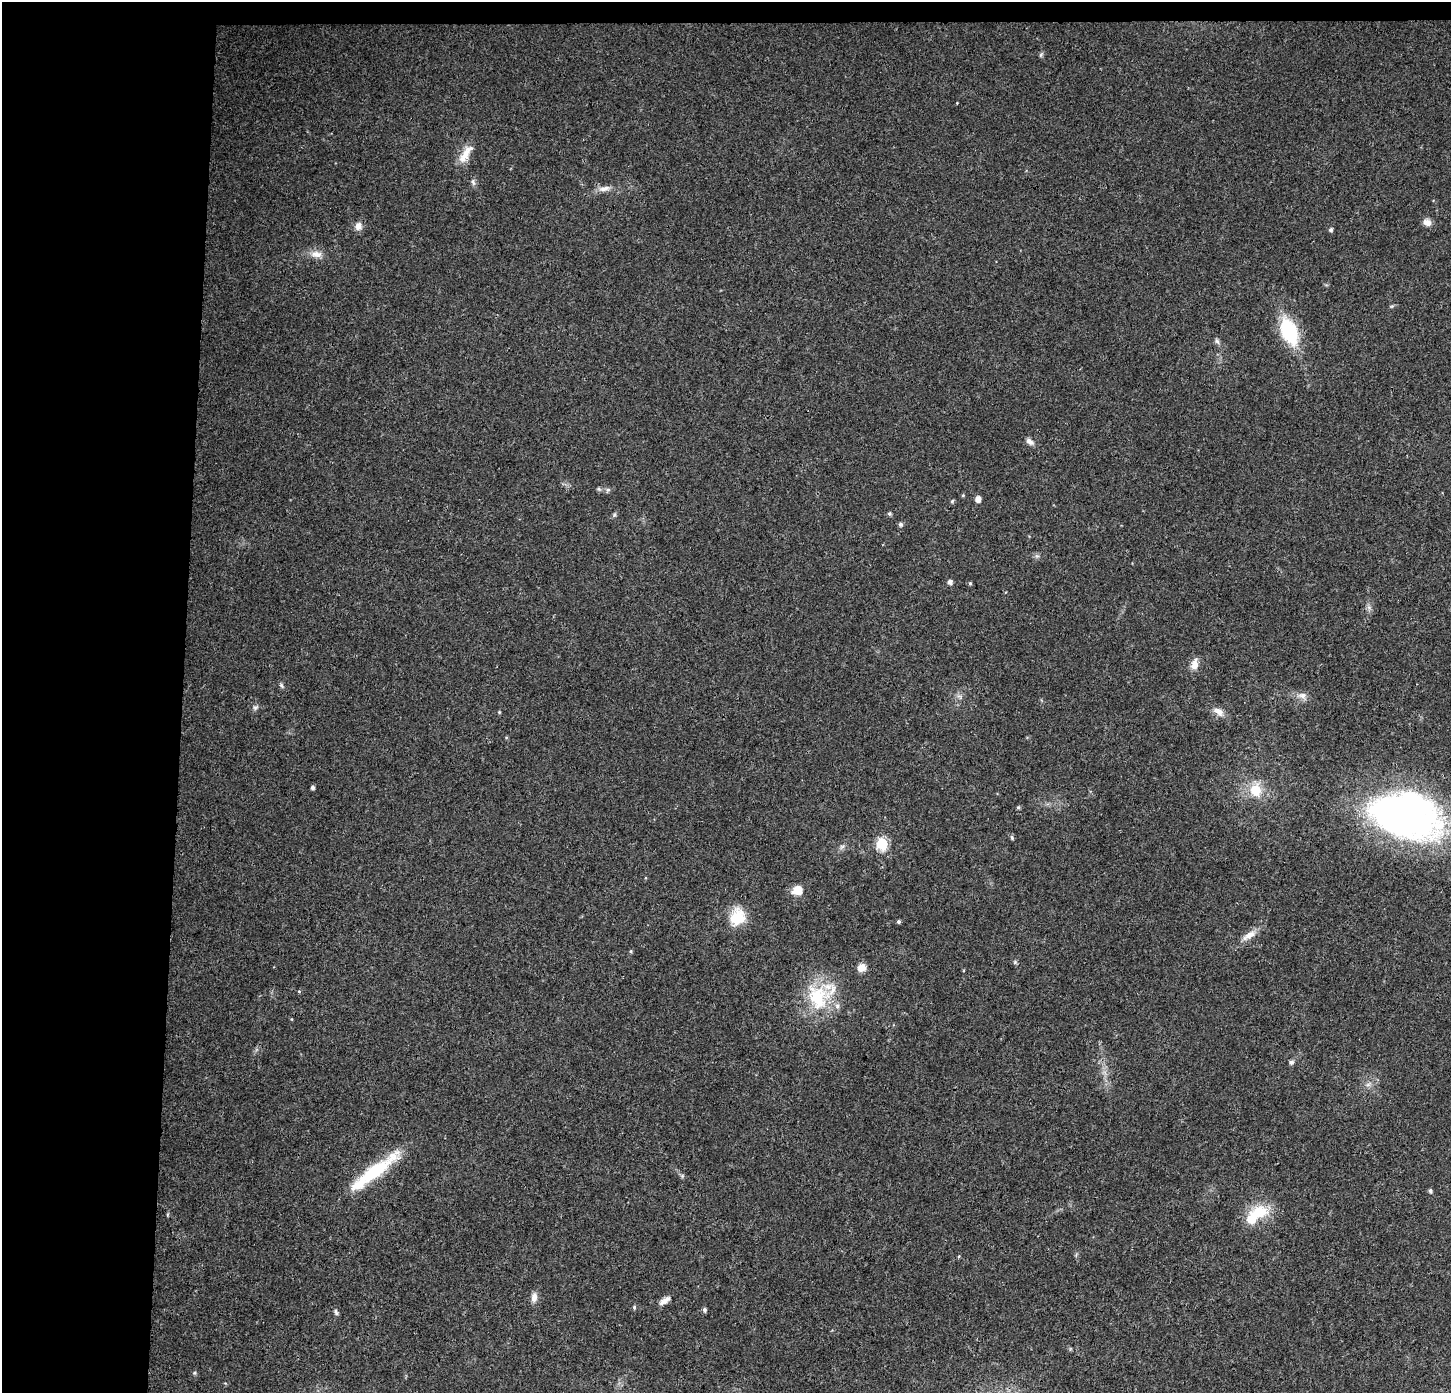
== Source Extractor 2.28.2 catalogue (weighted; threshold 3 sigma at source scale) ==
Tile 1 of 3 x 3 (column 1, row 1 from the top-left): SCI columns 9-1457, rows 2997-4387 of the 4354 x 4601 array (HDU 1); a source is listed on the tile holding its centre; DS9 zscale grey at full resolution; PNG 1453 x 1395 px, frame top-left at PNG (2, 2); no overlay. Shown black and unused: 14% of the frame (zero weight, under 3 of 4 exposures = <1% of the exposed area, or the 3 px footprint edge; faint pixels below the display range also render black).
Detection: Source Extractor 2.28.2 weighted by HDU 2 'WHT'; one run over the whole footprint, this tile lists its part. Background 0.0264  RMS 0.0031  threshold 0.014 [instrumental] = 3 sigma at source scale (4.5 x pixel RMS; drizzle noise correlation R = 1.50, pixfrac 1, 0.0396/0.0396 arcsec/px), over >= 5 px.
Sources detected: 54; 1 inside a brighter listed object's ellipse — not listed separately; the other 53 listed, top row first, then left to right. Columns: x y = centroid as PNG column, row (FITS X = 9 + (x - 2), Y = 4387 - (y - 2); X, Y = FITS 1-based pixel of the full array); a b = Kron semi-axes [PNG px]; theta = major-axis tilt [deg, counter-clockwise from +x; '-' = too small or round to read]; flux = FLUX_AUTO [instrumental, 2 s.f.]
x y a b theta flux
1041 54 6 4 20 0.48
465 154 28 10 61 4.5
473 182 10 5 -77 0.81
604 189 18 7 10 2.2
1427 222 11 9 -22 1.8
358 226 10 9 - 2
1331 230 5 5 - 0.57
316 254 16 9 -5 2.7
1289 331 25 14 -68 24
1217 341 8 5 -62 0.79
1030 441 11 7 -37 1.4
608 490 6 5 - 0.62
963 495 5 4 - 0.32
978 499 5 5 - 2.1
952 501 5 5 - 0.48
889 514 4 4 - 0.6
614 515 6 4 71 0.48
900 524 5 5 - 0.73
950 582 4 4 - 1.4
970 583 5 4 - 0.38
1194 664 16 9 77 2.5
281 685 7 5 -62 0.63
1302 696 12 9 -9 1.9
255 708 8 5 16 0.73
499 712 4 4 - 0.32
1219 712 16 9 -34 2.4
312 787 4 4 - 0.8
1255 790 9 9 - 9
1018 807 5 4 - 0.45
1406 815 67 40 -15 160
1012 837 7 5 -71 0.48
882 843 6 6 - 28
842 847 7 5 30 0.78
797 890 10 8 20 5
738 917 22 18 70 7.9
899 922 4 4 - 0.54
1249 935 23 8 32 3.2
631 951 5 4 - 0.37
1015 962 6 5 - 0.48
861 968 9 8 - 2.9
299 991 5 4 - 0.33
818 997 39 29 -73 20
1291 1062 6 5 - 0.79
1368 1085 7 4 1 0.8
375 1171 65 14 37 20
1430 1191 5 5 - 0.52
1252 1218 33 16 57 8.9
534 1297 13 8 85 1.9
665 1300 17 6 33 1.8
634 1307 5 4 - 0.5
704 1310 6 5 - 0.77
336 1312 9 5 -65 0.74
194 1373 5 5 - 0.45